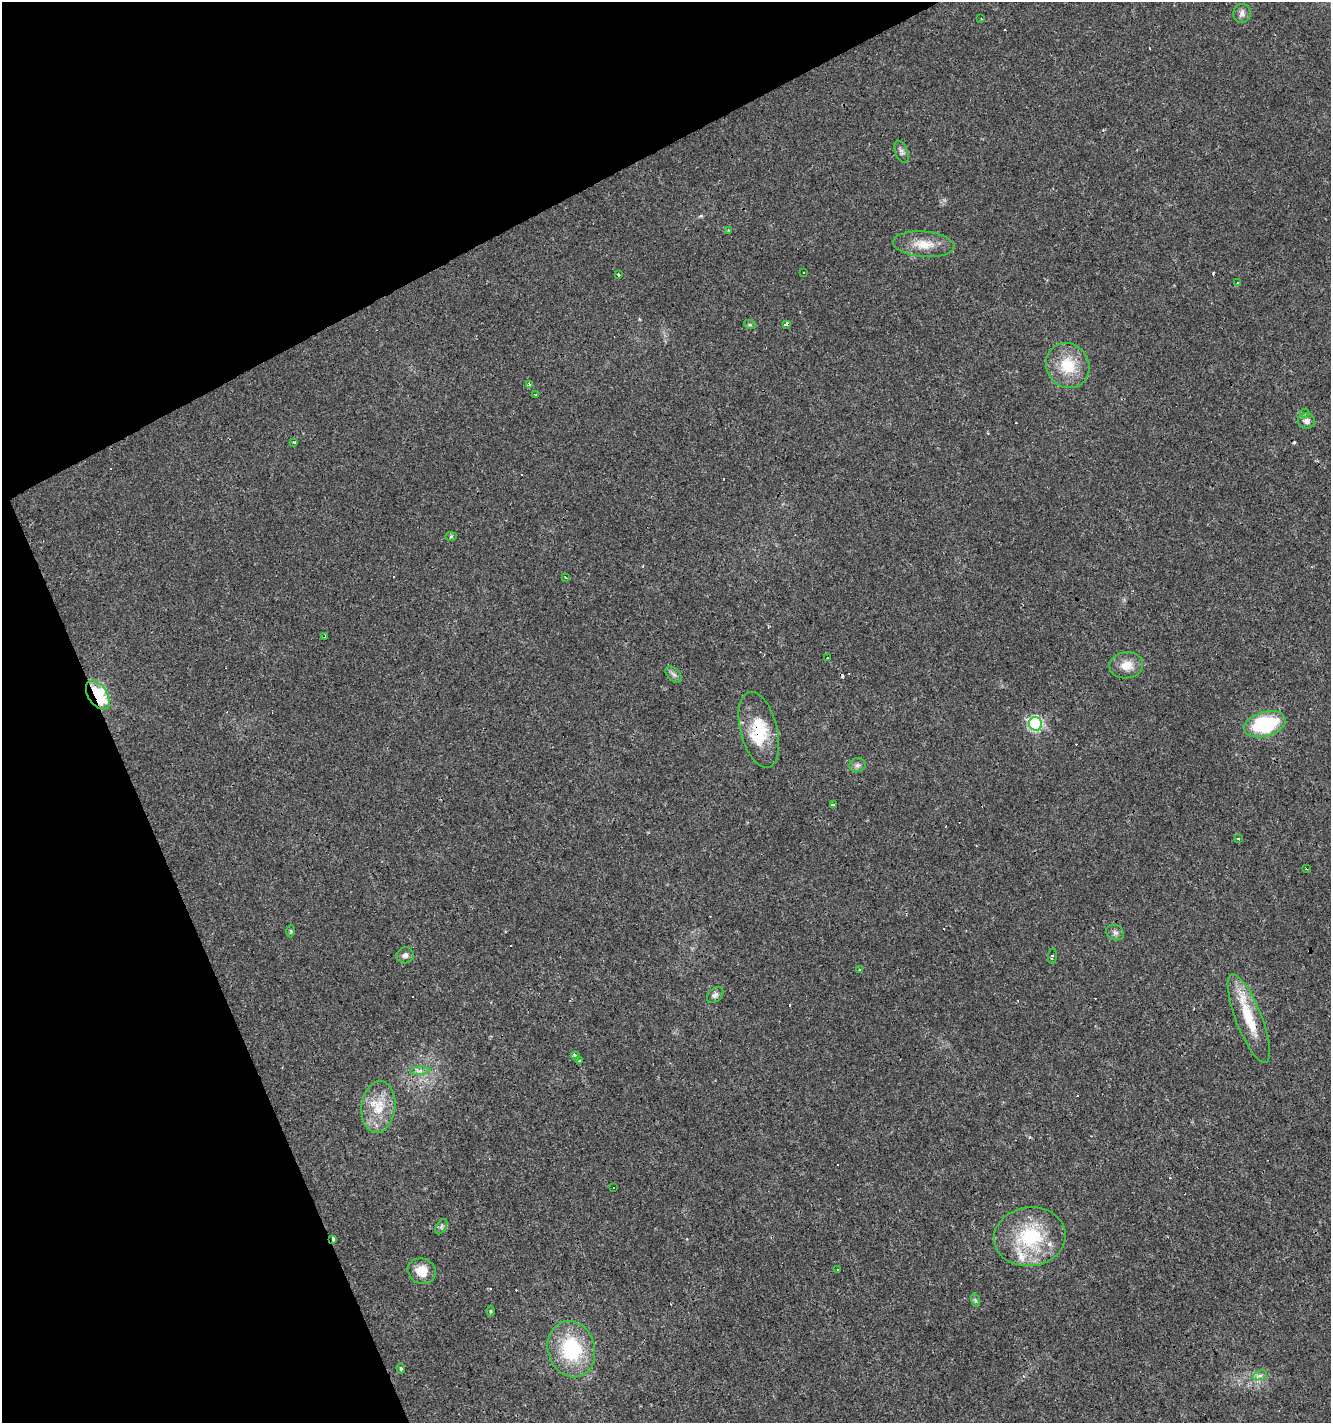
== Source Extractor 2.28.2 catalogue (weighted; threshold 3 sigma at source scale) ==
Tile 5 of 4 x 4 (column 1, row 2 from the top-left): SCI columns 147-1475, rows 2842-4262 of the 5550 x 5682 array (HDU 1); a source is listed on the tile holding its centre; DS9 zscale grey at full resolution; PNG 1333 x 1425 px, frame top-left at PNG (2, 2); each listed source drawn as its Kron ellipse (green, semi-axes under 4 px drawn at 4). Shown black and unused: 23% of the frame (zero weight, under 3 of 4 exposures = <1% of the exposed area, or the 3 px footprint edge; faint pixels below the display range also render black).
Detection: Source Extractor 2.28.2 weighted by HDU 2 'WHT'; one run over the whole footprint, this tile lists its part. Background 0.0143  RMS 0.0028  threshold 0.0127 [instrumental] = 3 sigma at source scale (4.5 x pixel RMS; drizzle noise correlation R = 1.50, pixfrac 1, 0.0396/0.0396 arcsec/px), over >= 5 px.
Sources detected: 84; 29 cosmic-ray / hot-pixel residue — neither listed nor drawn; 3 inside a brighter listed object's ellipse — not listed separately; the other 52 listed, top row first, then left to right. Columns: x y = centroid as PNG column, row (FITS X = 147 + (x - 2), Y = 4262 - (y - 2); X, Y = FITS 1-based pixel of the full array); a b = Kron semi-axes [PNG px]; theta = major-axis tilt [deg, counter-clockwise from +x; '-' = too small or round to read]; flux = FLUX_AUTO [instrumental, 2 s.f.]
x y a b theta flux
1242 13 9 8 - 1.3
981 19 3 2 - 0.36
901 152 11 6 -67 0.9
728 230 3 3 - 0.23
924 244 31 12 -5 5.2
803 272 3 3 - 1.5
618 275 3 3 - 1.7
1238 283 3 3 - 0.69
786 324 4 3 - 6.3
750 325 6 4 -18 0.39
1068 366 23 21 -54 9.2
529 384 4 3 - 0.39
536 395 3 3 - 0.32
1305 413 5 4 - 0.62
1306 421 8 7 - 1.3
294 442 4 3 - 1.5
451 537 6 4 2 0.35
566 577 3 3 - 0.56
325 637 3 3 - 0.85
828 658 4 3 - 1.9
1126 665 17 13 7 3.7
674 674 10 6 -44 0.86
98 695 16 9 -55 25
1036 724 7 6 - 40
1265 724 21 12 16 20
759 730 39 18 -75 10
857 765 8 7 - 0.88
833 805 3 3 - 1.4
1238 838 3 3 - 1.7
1307 868 3 3 - 1.3
291 931 6 4 -89 0.35
1115 933 9 7 -23 1
405 955 9 8 - 1.1
1052 956 8 3 82 0.39
860 969 3 3 - 1.8
715 995 10 6 44 0.93
1249 1019 47 13 -68 11
575 1056 4 3 - 2.2
580 1060 3 3 - 2
420 1071 9 4 5 0.78
378 1107 26 17 83 7.5
614 1188 3 3 - 5.3
441 1227 8 5 59 0.66
1030 1237 36 29 7 19
333 1239 3 3 - 2.7
838 1269 3 2 - 0.37
422 1271 14 12 -24 4.6
975 1300 7 4 -71 0.49
491 1311 5 3 - 0.35
571 1349 28 23 -73 19
401 1368 5 4 - 0.4
1260 1375 7 4 19 0.82
Overlapping masked pixels (flux is a lower limit): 5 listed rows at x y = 98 695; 759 730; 1307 868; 1249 1019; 333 1239